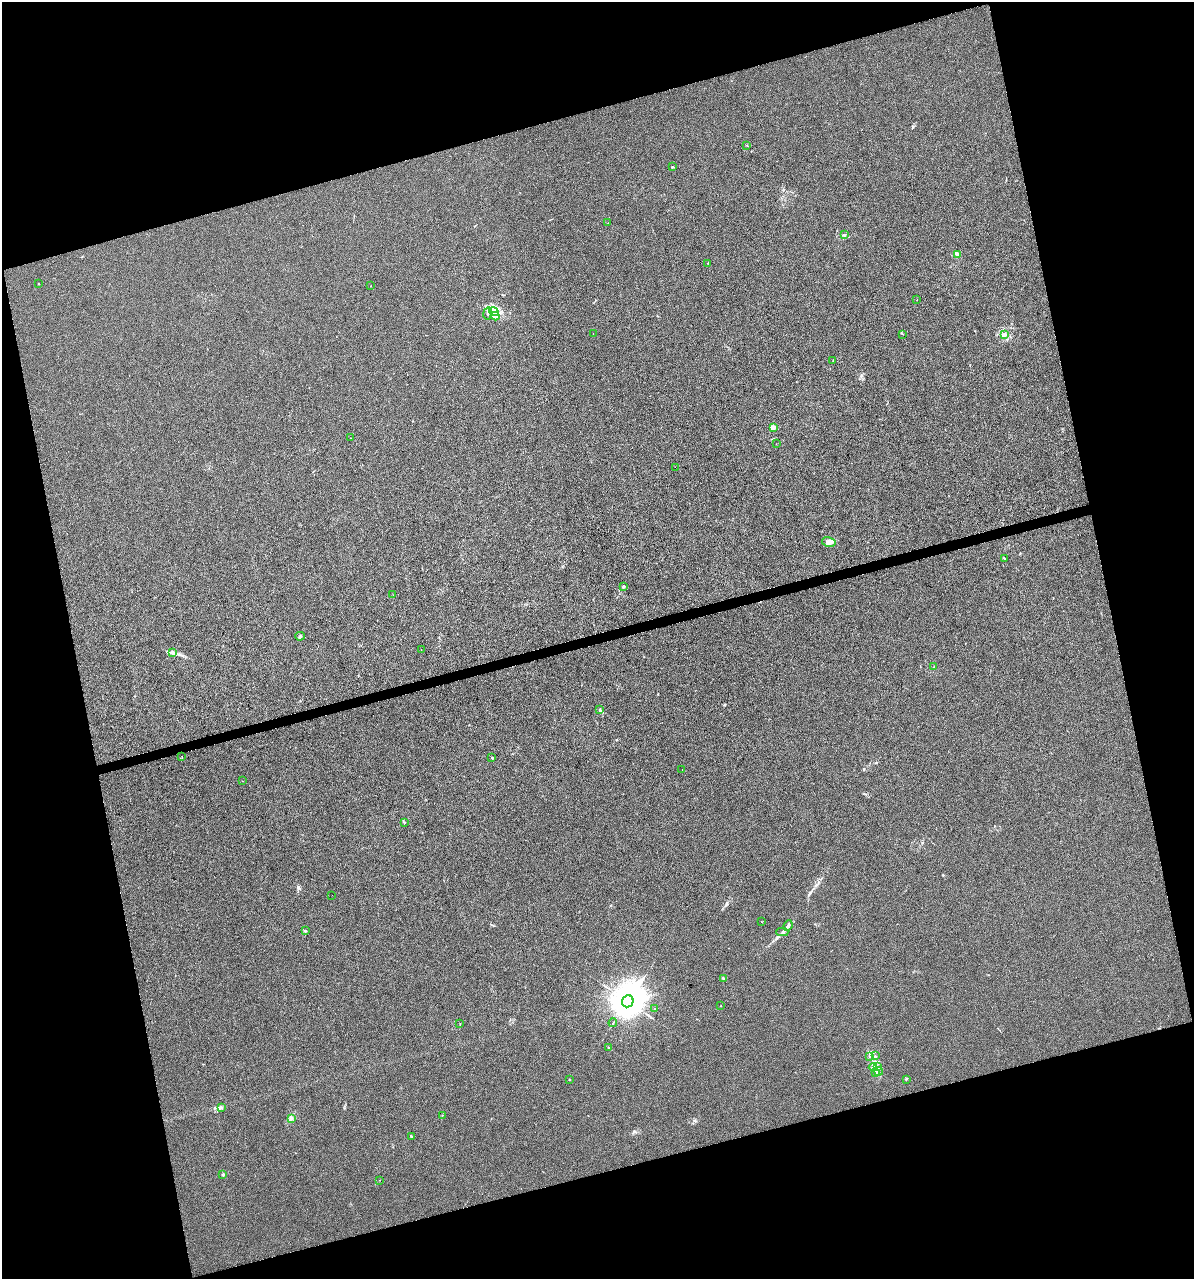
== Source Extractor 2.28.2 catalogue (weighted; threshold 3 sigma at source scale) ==
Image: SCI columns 93-4860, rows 1-5107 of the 4903 x 5108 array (HDU 1 of 3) = the unmasked area's bounding box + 8 px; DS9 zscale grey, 4 x 4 block average (1 PNG px = mean of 4 x 4 image px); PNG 1196 x 1281 px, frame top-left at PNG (2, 2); each listed source drawn as its Kron ellipse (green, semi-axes under 4 px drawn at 4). Shown black and unused: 31% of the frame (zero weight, under 3 of 6 exposures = <1% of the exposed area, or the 3 px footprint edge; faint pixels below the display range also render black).
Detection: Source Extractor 2.28.2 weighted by HDU 2 'WHT'. Background 4.23e-04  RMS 0.0027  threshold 0.0109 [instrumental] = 3 sigma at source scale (4.09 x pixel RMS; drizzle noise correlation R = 1.36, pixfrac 0.8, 0.0396/0.0396 arcsec/px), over >= 5 px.
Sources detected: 67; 1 cosmic-ray / hot-pixel residue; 1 long thin detection or spike segment (spike, bleed or trail) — neither listed nor drawn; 2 coinciding with a brighter row at this scale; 3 inside a brighter listed object's ellipse — not listed separately; the other 60 listed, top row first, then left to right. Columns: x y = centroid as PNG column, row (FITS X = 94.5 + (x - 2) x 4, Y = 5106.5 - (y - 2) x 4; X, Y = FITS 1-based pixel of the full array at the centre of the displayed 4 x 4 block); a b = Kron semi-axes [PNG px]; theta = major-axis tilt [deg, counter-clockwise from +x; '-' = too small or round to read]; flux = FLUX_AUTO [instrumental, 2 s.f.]
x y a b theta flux
747 145 2 2 - 0.32
673 167 2 2 - 0.88
608 223 2 2 - 0.2
844 234 2 2 - 0.47
958 254 3 2 - 1.9
708 263 2 2 - 0.6
39 284 2 2 - 1.8
371 286 2 2 - 0.36
917 300 2 2 - 0.52
494 312 5 4 - 6.1
488 313 6 2 80 2.2
495 316 4 3 - 3.3
593 333 2 2 - 0.48
903 334 2 2 - 0.42
1004 335 3 3 - 2.4
833 361 2 2 - 0.74
774 427 4 3 - 3.6
351 438 2 2 - 0.28
776 444 2 2 - 0.28
675 467 2 2 - 0.25
829 542 7 5 -12 7.5
1005 559 2 2 - 0.79
623 587 3 2 - 1.8
393 595 2 2 - 0.26
300 636 5 2 - 2
421 650 2 2 - 0.3
172 653 4 4 - 2.8
934 667 2 2 - 0.48
599 710 4 2 - 1.4
182 756 2 2 - 0.66
492 757 2 2 - 3.7
682 769 2 2 - 0.26
242 781 2 2 - 0.28
404 823 2 2 - 0.78
332 895 2 2 - 0.26
762 922 2 2 - 0.36
788 926 6 3 65 3.9
306 931 2 2 - 0.5
782 932 6 3 2 2.6
724 978 2 2 - 0.91
628 1001 6 5 - 6900
721 1006 2 2 - 0.32
655 1009 2 2 - 0.8
613 1023 4 2 - 1.5
460 1024 2 2 - 0.45
608 1047 3 2 - 0.55
870 1056 2 2 - 0.74
875 1056 4 2 - 1.2
873 1067 4 2 - 3.2
877 1067 2 2 - 1
879 1071 4 2 - 2
876 1073 3 2 - 2.1
569 1079 2 2 - 0.6
906 1079 2 2 - 0.98
222 1108 2 2 - 1.3
442 1115 2 2 - 0.37
292 1118 3 2 - 2.1
411 1136 3 2 - 1.4
223 1174 2 2 - 2.4
380 1180 2 2 - 0.3
Diffuse or blended objects may show on this block-average render without a row.